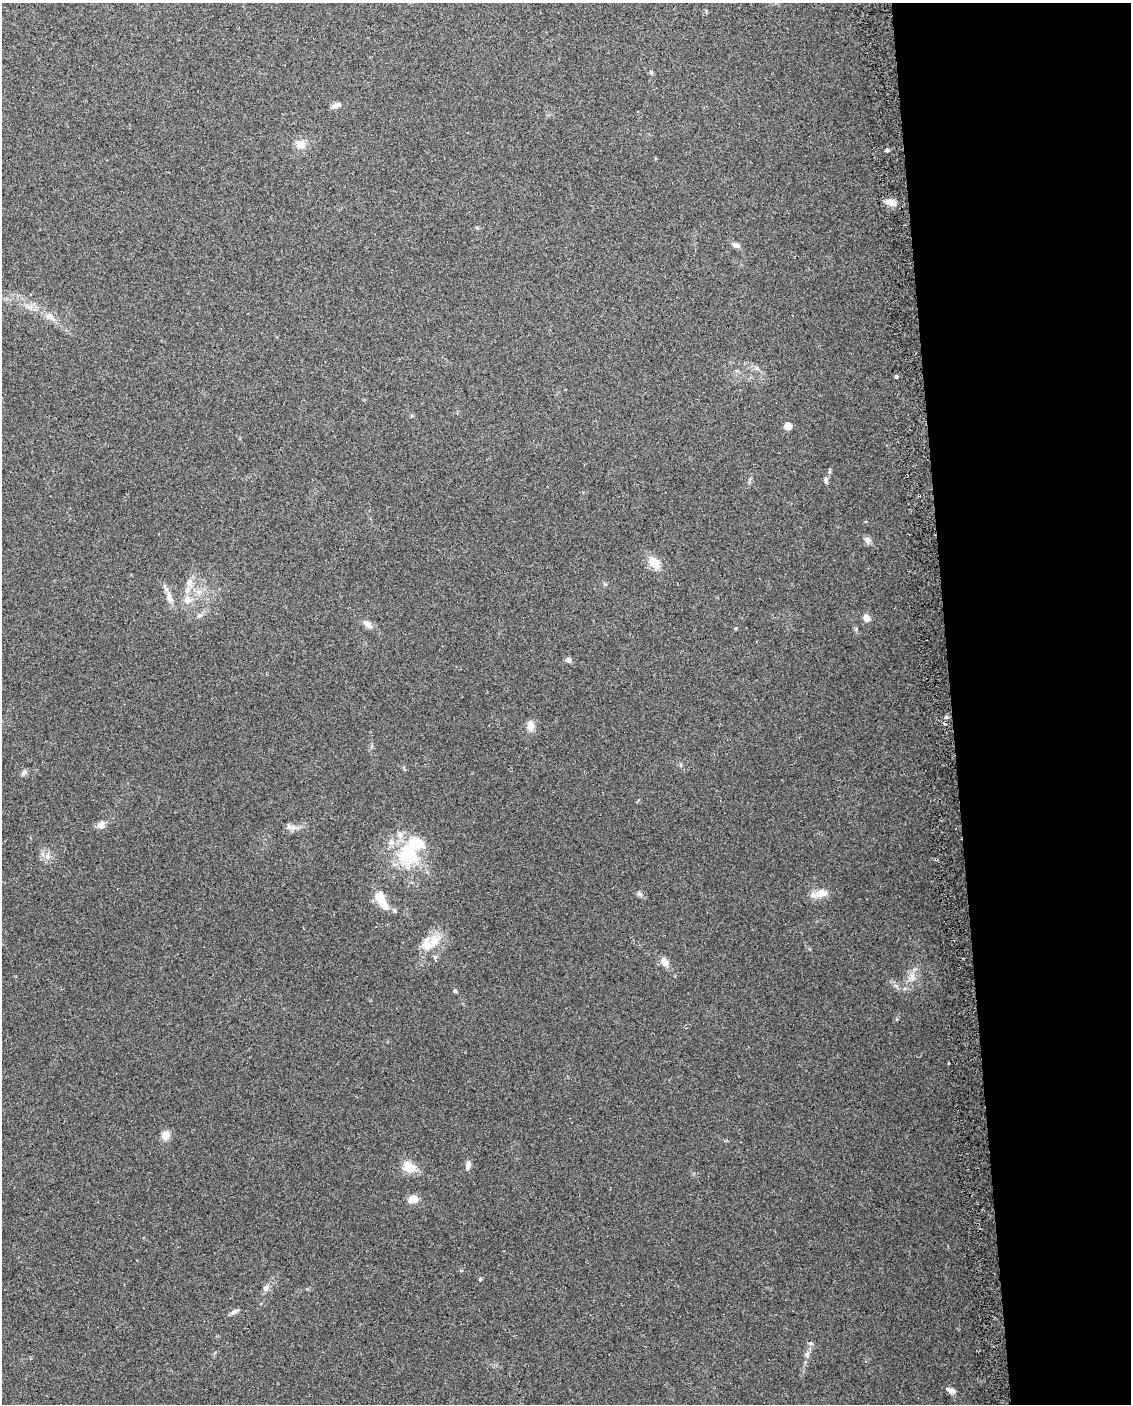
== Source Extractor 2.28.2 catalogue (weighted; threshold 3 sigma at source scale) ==
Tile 8 of 4 x 3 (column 4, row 2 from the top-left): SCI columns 3418-4546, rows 1452-2853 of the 4578 x 4261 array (HDU 1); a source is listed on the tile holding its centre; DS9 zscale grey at full resolution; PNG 1133 x 1406 px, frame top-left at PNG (2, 3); no overlay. Shown black and unused: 16% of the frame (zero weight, under 2 of 3 exposures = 2% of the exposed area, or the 3 px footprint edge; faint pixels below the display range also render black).
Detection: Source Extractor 2.28.2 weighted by HDU 2 'WHT'; one run over the whole footprint, this tile lists its part. Background 0.102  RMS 0.01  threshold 0.045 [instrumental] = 3 sigma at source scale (4.5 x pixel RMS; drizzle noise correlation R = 1.50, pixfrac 1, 0.0396/0.0396 arcsec/px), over >= 5 px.
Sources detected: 48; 1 cosmic-ray / hot-pixel residue — not listed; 5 inside a brighter listed object's ellipse — not listed separately; the other 42 listed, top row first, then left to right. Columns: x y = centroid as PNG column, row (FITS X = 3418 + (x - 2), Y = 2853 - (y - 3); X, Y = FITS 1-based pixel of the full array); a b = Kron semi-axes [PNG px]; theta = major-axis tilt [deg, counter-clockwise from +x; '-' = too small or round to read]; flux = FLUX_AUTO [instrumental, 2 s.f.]
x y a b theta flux
651 72 5 5 - 1.4
335 105 13 6 18 4
301 144 11 10 - 8.5
887 150 4 4 - 1.6
891 203 12 6 -16 9.8
735 245 8 6 -22 4.3
49 316 12 9 -18 6.5
757 368 6 5 - 1.7
896 376 4 3 - 1.6
788 426 5 5 - 16
826 480 12 5 -87 2.6
867 540 8 8 - 3.9
654 563 13 9 -48 15
189 583 15 8 -82 7.6
170 598 18 7 -73 7.3
187 600 11 9 11 6.9
199 615 8 4 9 2.1
867 618 8 6 -76 7
368 624 12 7 -40 5.3
568 660 6 6 - 3.1
530 726 13 8 -83 7
24 772 8 5 53 2.3
101 825 9 8 - 5.5
290 827 15 7 -14 4.8
408 854 32 29 -44 55
47 856 8 6 -46 3.8
640 894 9 4 -22 2.3
819 894 19 8 9 11
381 900 25 9 -61 19
434 941 19 13 57 16
665 962 11 7 -67 7
912 977 10 6 31 4.5
455 991 5 4 - 1.3
949 1063 3 3 - 2.1
165 1135 10 9 - 7.3
468 1165 11 6 82 4.1
412 1169 20 12 0 11
413 1199 11 8 8 8.5
266 1288 8 7 - 3.9
234 1312 10 5 31 3.5
807 1354 10 6 75 3.5
951 1391 11 6 -19 4.8
Unlisted compact peaks at least as high as the median listed source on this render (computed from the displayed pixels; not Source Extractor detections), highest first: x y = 480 1279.